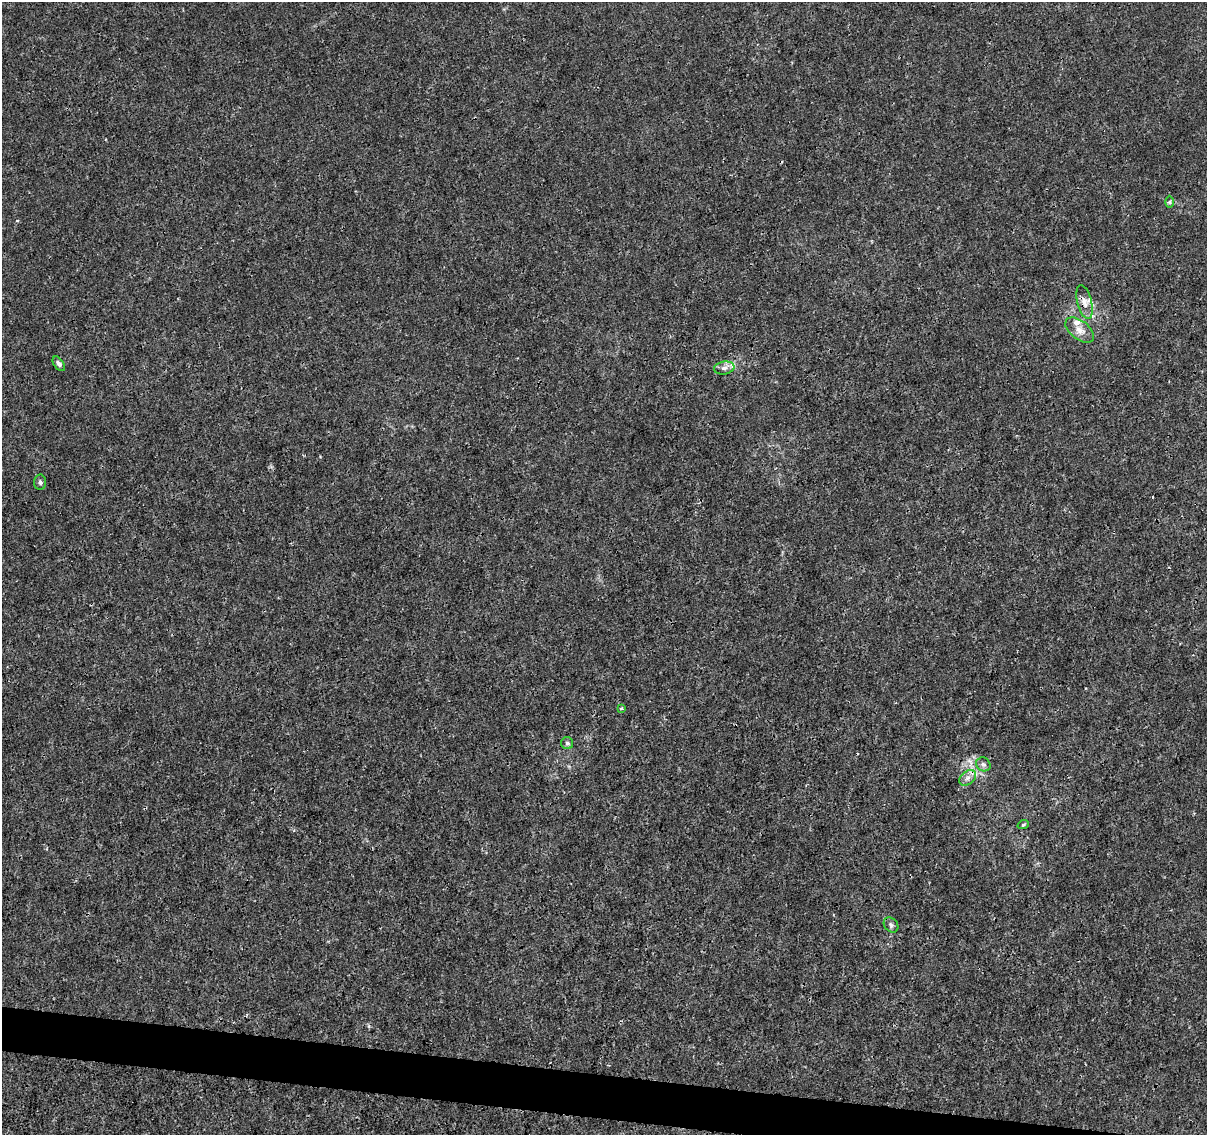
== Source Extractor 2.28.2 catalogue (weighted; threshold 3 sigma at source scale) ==
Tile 6 of 4 x 4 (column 2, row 2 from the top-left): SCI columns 1216-2420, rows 2551-3683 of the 4831 x 5041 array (HDU 1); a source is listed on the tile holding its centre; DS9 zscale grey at full resolution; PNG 1209 x 1137 px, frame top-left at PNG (2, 2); each listed source drawn as its Kron ellipse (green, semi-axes under 4 px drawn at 4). Shown black and unused: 3% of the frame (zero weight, under 3 of 4 exposures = <1% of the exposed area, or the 3 px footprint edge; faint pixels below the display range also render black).
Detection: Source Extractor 2.28.2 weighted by HDU 2 'WHT'; one run over the whole footprint, this tile lists its part. Background 1.45e-04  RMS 7.4e-04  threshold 0.00333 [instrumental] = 3 sigma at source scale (4.5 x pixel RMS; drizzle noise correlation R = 1.50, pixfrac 1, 0.0396/0.0396 arcsec/px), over >= 5 px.
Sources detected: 14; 2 inside a brighter listed object's ellipse — not listed separately; the other 12 listed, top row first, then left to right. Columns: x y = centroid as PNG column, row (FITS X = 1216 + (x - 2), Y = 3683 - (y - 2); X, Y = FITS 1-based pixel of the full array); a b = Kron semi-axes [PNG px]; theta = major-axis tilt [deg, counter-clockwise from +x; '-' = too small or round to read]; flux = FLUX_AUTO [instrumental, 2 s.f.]
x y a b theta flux
1170 202 6 4 90 0.1
1085 302 17 7 -76 0.54
1080 330 16 9 -38 0.66
59 364 8 4 -54 0.22
724 368 10 6 10 0.31
40 482 7 6 - 0.19
621 708 4 4 - 0.2
567 743 6 6 - 0.13
983 764 7 6 - 0.22
968 778 9 6 40 0.35
1023 825 6 3 19 0.087
891 925 8 6 -49 0.2